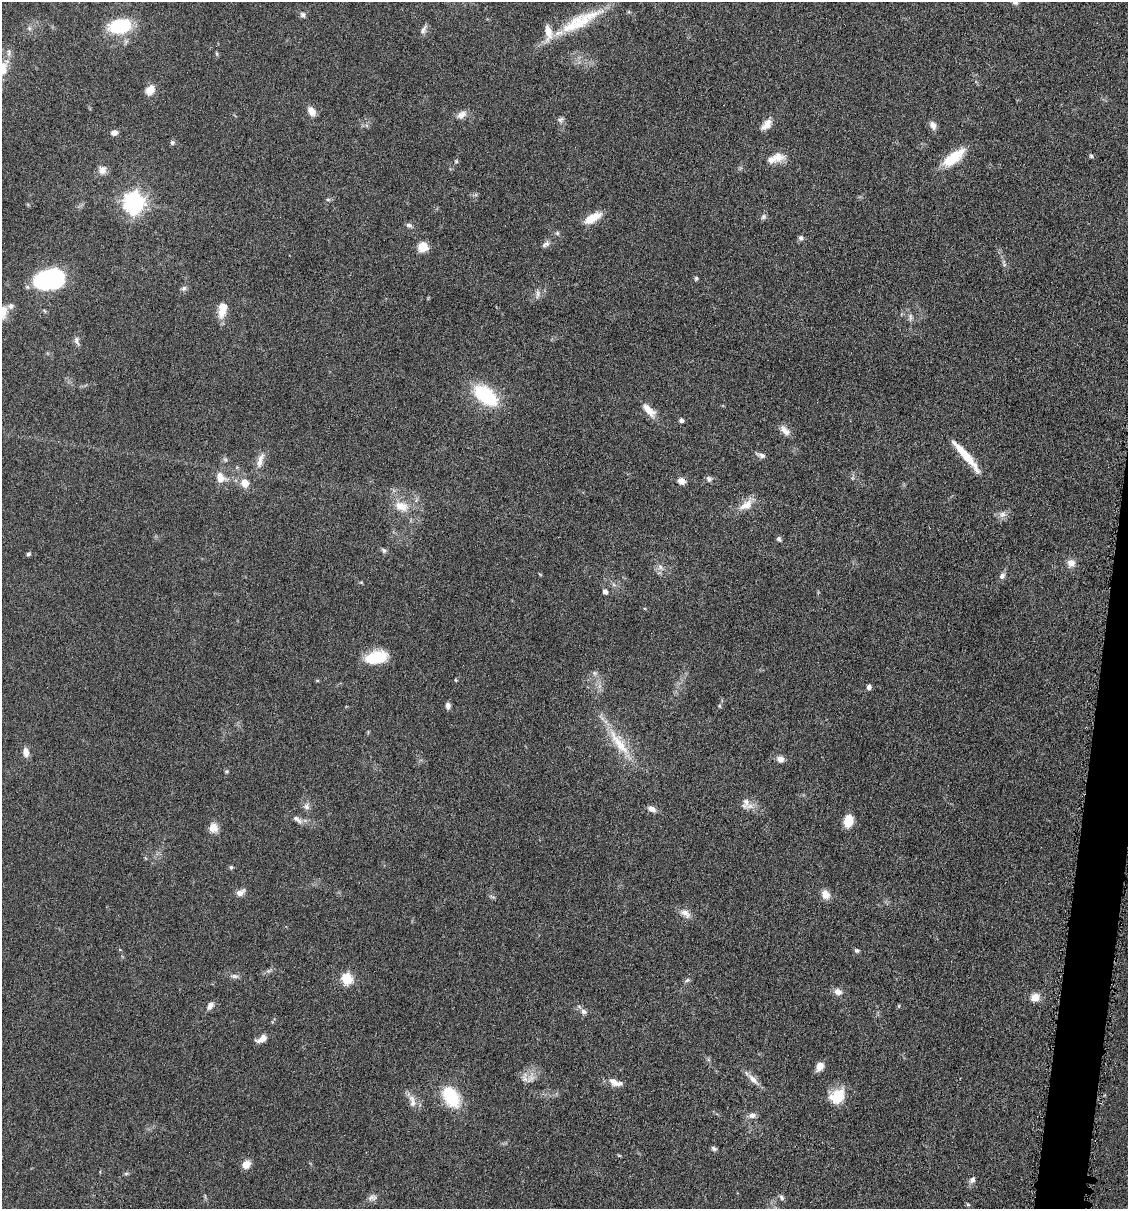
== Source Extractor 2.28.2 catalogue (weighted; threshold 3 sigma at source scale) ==
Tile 10 of 4 x 4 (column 2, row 3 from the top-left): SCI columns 1242-2367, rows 1212-2418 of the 4852 x 4836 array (HDU 1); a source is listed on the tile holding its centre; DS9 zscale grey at full resolution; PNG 1130 x 1211 px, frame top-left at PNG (2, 2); no overlay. Shown black and unused: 2% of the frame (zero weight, under 4 of 8 exposures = <1% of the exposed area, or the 3 px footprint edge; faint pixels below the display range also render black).
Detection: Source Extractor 2.28.2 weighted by HDU 2 'WHT'; one run over the whole footprint, this tile lists its part. Background 0.0485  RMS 0.004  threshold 0.0163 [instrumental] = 3 sigma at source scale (4.09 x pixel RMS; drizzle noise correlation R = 1.36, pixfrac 0.8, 0.05/0.05 arcsec/px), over >= 5 px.
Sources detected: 109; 1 too faint to see at this stretch — not listed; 4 inside a brighter listed object's ellipse — not listed separately; the other 104 listed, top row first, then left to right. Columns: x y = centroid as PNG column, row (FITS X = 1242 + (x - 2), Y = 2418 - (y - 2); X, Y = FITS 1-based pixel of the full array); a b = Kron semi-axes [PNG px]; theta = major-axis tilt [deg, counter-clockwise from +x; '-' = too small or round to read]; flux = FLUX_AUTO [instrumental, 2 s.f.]
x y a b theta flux
1015 2 7 6 - 1.5
303 15 8 6 -58 1.1
579 23 71 19 34 19
120 26 25 15 8 20
29 28 6 5 - 0.75
423 30 13 6 57 1.5
9 52 12 5 -85 1.5
150 90 12 9 52 4
312 111 12 7 -56 2.8
462 115 13 8 34 2.6
561 120 8 7 - 1.1
767 125 15 8 46 3.3
933 125 11 7 -65 1.9
114 132 7 6 - 2
172 142 6 6 - 0.82
1091 156 5 4 - 0.58
778 157 19 12 -2 4.3
953 158 29 11 37 12
456 161 5 5 - 0.49
102 170 12 10 72 2.5
328 200 6 4 -1 0.57
134 202 8 8 - 210
595 216 18 11 22 5.1
763 217 8 7 - 0.95
409 225 9 5 -9 0.97
557 233 6 5 - 0.63
801 238 7 6 - 0.97
546 244 12 6 38 1.4
423 247 10 9 - 5.6
696 278 6 5 - 0.57
49 279 28 17 16 49
184 288 8 6 31 0.97
538 294 12 6 84 1.4
11 306 9 7 30 1.5
222 309 16 8 81 7.1
910 317 12 4 -90 1.1
77 341 13 6 -75 1.4
486 395 29 15 -40 25
649 410 21 9 -48 4.6
681 420 4 4 - 1.3
785 430 15 8 -47 2.5
761 455 11 6 -18 1.5
966 456 47 7 -50 9.2
260 460 25 8 73 3.4
220 477 16 12 -50 4.5
709 479 8 7 - 1.1
681 481 7 6 - 3.1
245 483 9 8 - 4.6
746 505 20 10 33 4.9
401 506 20 12 -17 6.3
1002 514 10 9 - 2
779 539 7 5 -53 0.83
384 550 8 5 -51 0.85
29 554 5 5 - 0.74
1071 563 9 9 - 2.6
660 567 7 7 - 1.4
1002 576 8 7 - 1.5
361 582 6 4 -19 0.37
605 591 5 5 - 1.6
376 657 23 12 10 14
594 673 7 6 - 0.95
456 680 5 3 - 0.31
869 687 6 5 - 1.4
448 705 7 5 -79 1.5
719 706 6 4 -88 0.46
619 743 47 13 -54 13
26 752 12 7 -83 2.5
780 759 9 7 -14 1.9
226 771 5 5 - 0.49
746 803 17 10 78 2.8
307 806 10 8 81 1.7
652 809 10 6 -26 2
297 819 15 7 -33 2
848 821 10 7 76 8.7
213 828 12 10 -86 3.4
231 867 6 5 - 0.57
240 892 12 7 31 2.2
825 894 12 9 -55 3
685 913 16 9 -31 2.8
856 950 6 5 - 0.83
234 976 11 6 -5 1.2
347 979 6 6 - 23
687 980 7 5 24 0.77
838 992 10 8 -20 2.3
1035 997 12 10 13 3.4
210 1006 10 7 60 1.8
583 1012 9 7 -29 1.4
262 1039 14 7 29 2.7
820 1067 10 7 56 3
525 1078 15 8 89 2.5
753 1079 22 7 -46 3.1
615 1082 18 8 -22 3.3
451 1096 24 14 -61 18
838 1096 17 13 44 12
412 1101 20 8 -75 3.1
752 1115 10 7 13 1.7
714 1149 6 5 - 0.91
619 1155 6 3 -19 0.37
246 1164 10 8 48 3.3
126 1173 6 4 1 0.57
972 1180 8 6 61 1.5
781 1197 8 6 -55 0.89
372 1198 14 7 13 1.7
968 1205 6 4 -19 0.48
Isophote crosses this tile's border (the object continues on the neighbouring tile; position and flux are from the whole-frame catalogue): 1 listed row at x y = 1015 2